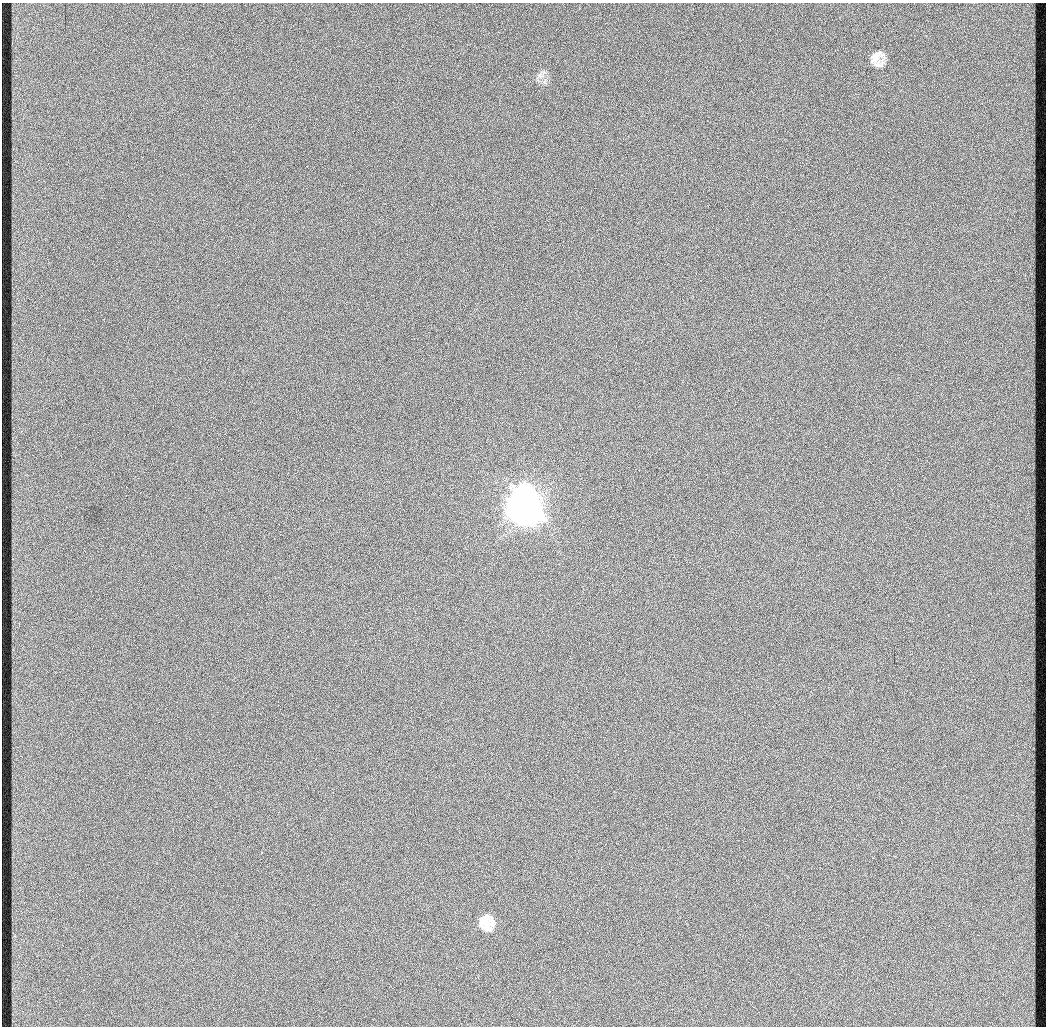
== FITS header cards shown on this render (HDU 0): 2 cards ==
NAXIS1  =                 1044 / length of data axis 1
NAXIS2  =                 1024 / length of data axis 2

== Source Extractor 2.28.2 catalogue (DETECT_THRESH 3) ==
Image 1044 x 1024 px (HDU 0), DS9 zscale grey, 1 PNG px = 1 image px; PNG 1048 x 1028 px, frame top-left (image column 1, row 1024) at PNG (2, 3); no overlay
Background 339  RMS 9.5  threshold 28.4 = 3 sigma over >= 5 px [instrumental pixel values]
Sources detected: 5; all 5 listed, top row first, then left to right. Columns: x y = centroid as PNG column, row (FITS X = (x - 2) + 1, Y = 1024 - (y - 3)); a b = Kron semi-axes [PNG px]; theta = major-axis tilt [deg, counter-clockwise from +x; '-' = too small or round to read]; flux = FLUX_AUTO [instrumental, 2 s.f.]
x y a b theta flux
876 57 19 13 45 8.1e+03
540 76 9 7 -42 2.8e+03
524 507 18 17 - 1.7e+06
261 853 3 3 - 2.5e+03
486 922 19 17 -71 1.3e+04